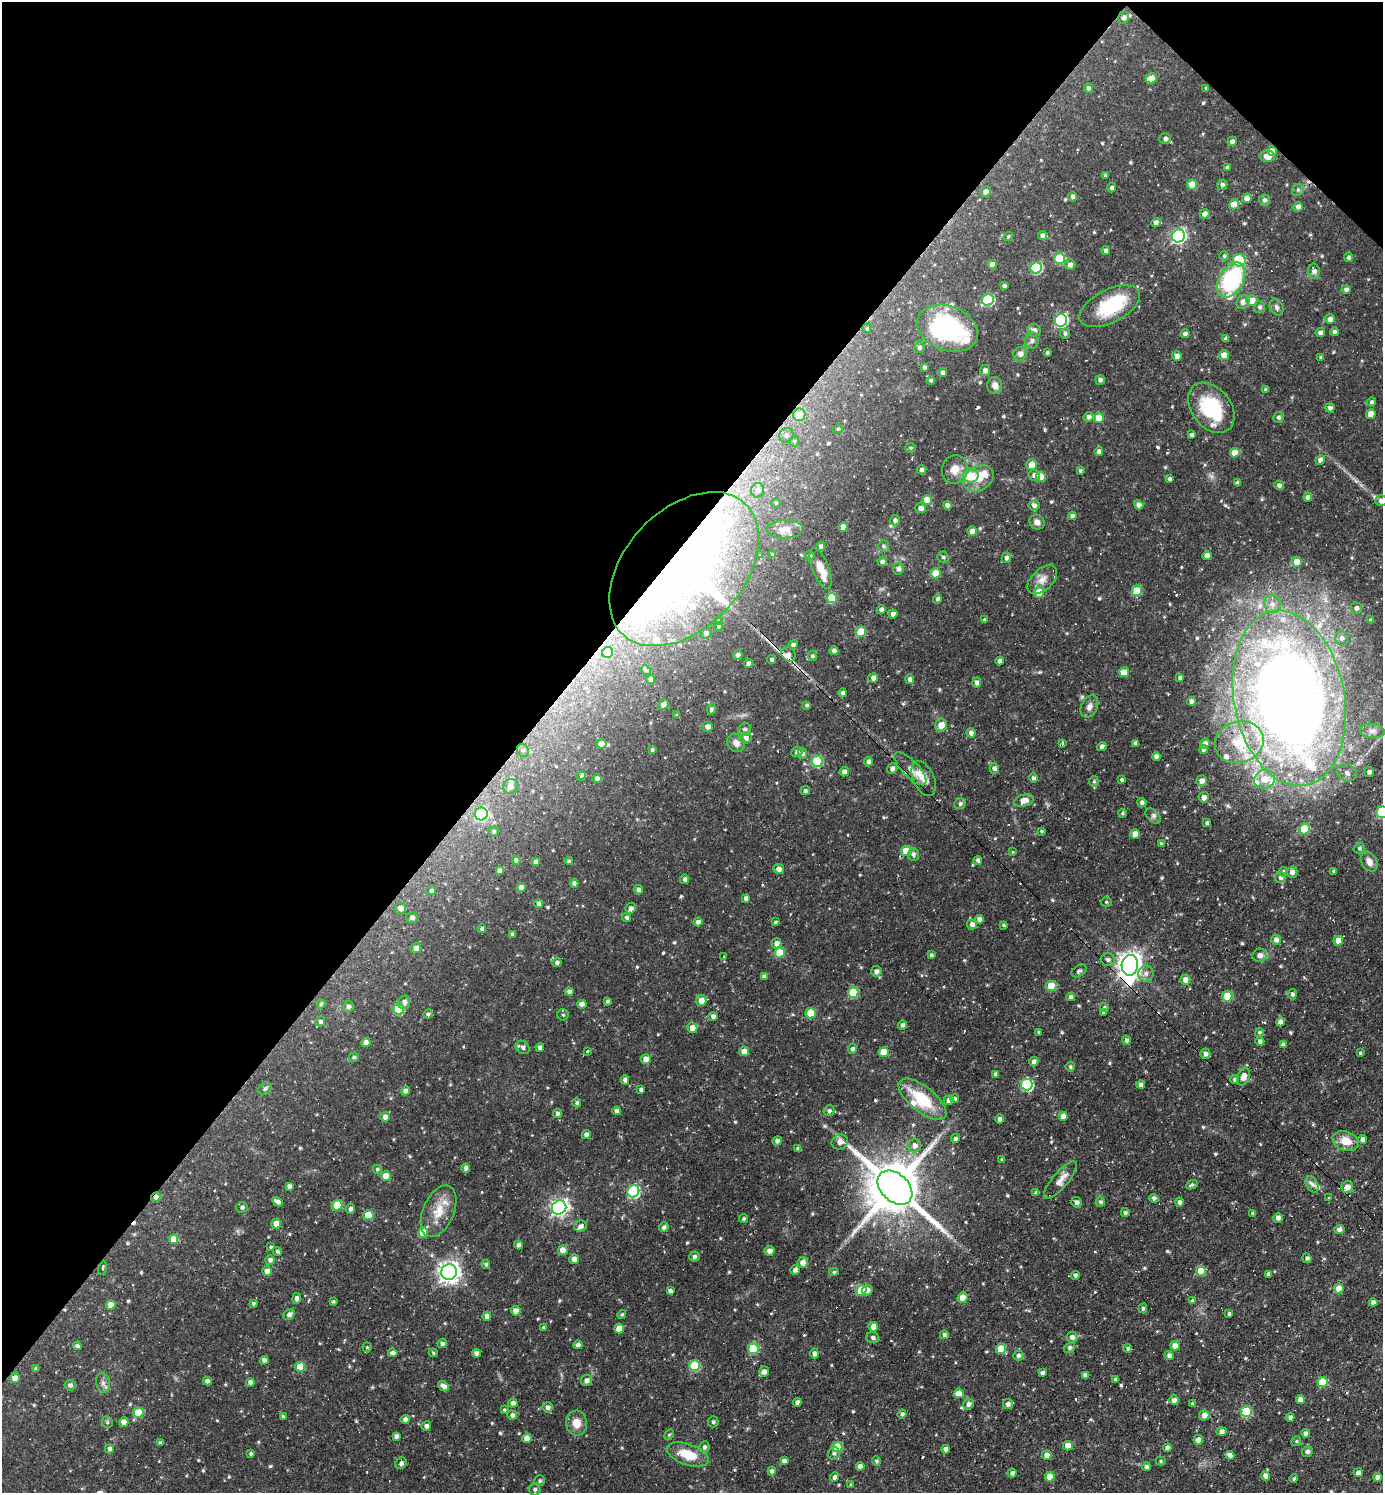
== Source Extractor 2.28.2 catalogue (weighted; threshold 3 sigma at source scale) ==
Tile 2 of 4 x 4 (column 2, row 1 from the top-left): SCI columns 1675-3055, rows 4474-5964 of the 5967 x 5964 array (HDU 1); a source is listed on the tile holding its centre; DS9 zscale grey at full resolution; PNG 1385 x 1495 px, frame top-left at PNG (2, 2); each listed source drawn as its Kron ellipse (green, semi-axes under 4 px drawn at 4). Shown black and unused: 39% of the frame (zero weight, under 2 of 3 exposures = <1% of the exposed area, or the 3 px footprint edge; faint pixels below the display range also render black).
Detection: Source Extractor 2.28.2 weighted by HDU 2 'WHT'; one run over the whole footprint, this tile lists its part. Background 0.107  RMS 0.0065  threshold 0.0293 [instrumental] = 3 sigma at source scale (4.5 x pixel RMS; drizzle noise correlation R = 1.50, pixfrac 1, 0.05/0.05 arcsec/px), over >= 5 px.
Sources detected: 671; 2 inside a brighter object's white glare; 19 cosmic-ray / hot-pixel residue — neither listed nor drawn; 20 inside a brighter listed object's ellipse — not listed separately; of the other 630, all 500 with FLUX_AUTO >= 0.899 (the completeness limit of this list) listed and drawn (130 fainter detections not listed), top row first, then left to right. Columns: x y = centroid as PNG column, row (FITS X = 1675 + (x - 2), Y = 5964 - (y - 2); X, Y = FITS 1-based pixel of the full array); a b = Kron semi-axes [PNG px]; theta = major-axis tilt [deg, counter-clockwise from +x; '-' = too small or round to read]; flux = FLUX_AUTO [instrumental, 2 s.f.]
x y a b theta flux
1124 18 6 5 - 2.6
1151 78 5 5 - 6.6
1088 88 4 4 - 2.1
1206 88 3 3 - 1.1
1165 139 6 5 - 1.9
1232 141 5 4 - 2.6
1272 151 5 4 - 7.3
1267 156 7 6 - 6.8
1227 167 4 4 - 2.2
1105 175 4 3 - 1.1
1192 184 5 5 - 9.5
1222 185 5 5 - 1.8
1112 188 4 4 - 1.8
1298 190 6 5 - 1.4
985 192 6 5 - 2.9
1073 196 5 4 - 2.5
1247 198 5 5 - 4.9
1264 200 5 5 - 1.8
1234 205 5 5 - 9.3
1298 207 4 4 - 2.9
1205 214 5 4 - 3.3
1156 223 4 4 - 2.6
1042 235 4 4 - 2.5
1008 236 5 4 - 0.97
1178 236 6 6 - 140
1106 251 4 4 - 2.2
1224 256 5 4 - 0.97
1348 257 5 4 - 1.8
1060 258 5 5 - 34
1239 260 6 6 - 35
992 265 4 4 - 5.1
1070 265 5 5 - 2.5
1036 268 6 5 - 45
1314 271 7 6 - 3
1231 280 19 12 60 67
1004 286 4 4 - 1.4
1346 289 4 4 - 2.2
988 300 6 5 - 52
1252 300 5 5 - 7.5
1243 302 7 6 - 3.5
1110 306 33 16 27 36
1260 307 6 5 - 1.6
1277 307 9 6 -66 2.1
1330 319 5 5 - 3.1
1061 320 6 6 - 88
947 328 31 22 -21 92
867 329 5 4 - 1
1034 330 6 6 - 3.2
1320 332 5 4 - 2.6
1334 332 4 4 - 1.9
1065 334 5 5 - 1.4
1185 334 4 4 - 2.1
1226 339 4 4 - 2.2
1032 341 8 7 - 2.1
919 347 5 5 - 1.7
1047 353 4 3 - 1.2
1020 354 7 6 - 3.4
1224 355 5 5 - 7.3
1177 356 5 5 - 3.4
1321 357 4 3 - 1.4
924 367 3 3 - 1.5
985 371 5 5 - 3
943 373 4 4 - 2.5
931 380 4 4 - 1.2
1100 380 5 5 - 2.2
995 386 8 7 - 3.7
1265 390 4 3 - 1.2
1371 402 4 4 - 1.5
1211 408 28 19 -52 42
1330 408 4 4 - 2.1
1371 414 5 4 - 7.5
799 415 6 6 - 12
1088 417 5 4 - 2.9
1278 417 5 5 - 1.7
1099 418 5 5 - 13
838 429 4 4 - 1.1
786 435 7 7 - 2.1
1192 435 4 4 - 2.1
794 441 5 5 - 1
911 448 5 5 - 1.1
1099 451 4 4 - 2.5
1235 453 5 4 - 7.9
1320 460 5 4 - 3
1031 465 5 5 - 7.8
955 469 14 13 - 7.7
921 470 5 5 - 1.7
1080 471 4 3 - 1.1
1034 475 6 5 - 2.8
971 476 8 6 12 16
1041 476 5 5 - 9.5
978 478 16 12 32 8.9
1169 479 4 4 - 1.4
1237 483 4 4 - 2.7
1279 485 4 4 - 2.5
758 490 7 6 - 2.7
1308 497 4 4 - 3
927 500 5 5 - 15
1381 501 6 5 - 3.1
776 503 4 4 - 0.96
947 505 4 4 - 2.5
1034 505 5 5 - 2.2
1139 505 5 4 - 3.4
921 508 5 5 - 3.9
1072 516 4 4 - 2.4
895 520 5 5 - 2.1
1037 522 8 7 - 3.1
843 527 5 4 - 5.9
785 529 18 9 2 6.9
972 531 5 4 - 5.9
821 546 4 4 - 2.5
884 546 6 5 - 1.2
759 554 3 2 - 1.2
772 555 4 3 - 1.7
809 556 5 5 - 1.7
1207 556 4 4 - 4.8
943 557 6 5 - 1.4
1006 558 5 4 - 2.2
882 562 5 4 - 2.4
1297 562 5 5 - 7.8
684 569 90 59 47 430
821 569 21 8 -68 10
898 569 6 5 - 2.5
935 573 5 5 - 15
1042 580 18 10 44 6.5
1137 591 5 5 - 23
1039 592 5 5 - 13
832 598 5 5 - 22
937 599 5 4 - 1.6
1272 604 9 8 - 3.8
1356 608 6 5 - 2.5
881 610 5 4 - 2.3
893 614 4 4 - 2.5
985 620 4 3 - 1.2
1371 620 4 3 - 1.6
718 621 3 3 - 1.7
719 626 4 4 - 1.7
861 632 5 5 - 21
706 633 6 5 - 2.1
1342 638 7 7 - 2.5
793 645 4 4 - 2.2
834 651 4 4 - 2.6
608 652 5 5 - 9.1
788 654 8 6 -42 4.4
738 655 5 4 - 2.1
812 656 4 4 - 1.6
772 660 4 4 - 1.7
1000 661 4 4 - 2.7
748 664 4 4 - 2.6
646 670 5 4 - 0.96
1124 672 5 5 - 9
873 678 5 4 - 3
1180 678 4 4 - 2
651 679 4 4 - 2.7
910 679 5 4 - 2.9
977 683 5 4 - 2.7
843 693 4 4 - 2
1289 698 89 55 -79 780
1192 701 4 4 - 2.7
663 705 6 4 45 3.3
807 705 4 4 - 1.4
1089 706 11 8 64 3.8
711 709 5 4 - 1.5
677 715 3 3 - 0.91
941 725 6 6 - 7.3
708 727 5 4 - 5
745 730 7 6 - 2
1372 731 12 7 -7 4
971 733 4 4 - 2.4
745 738 6 5 - 3.3
1239 742 25 20 17 27
736 743 10 8 -45 4
1136 743 4 4 - 2.3
1205 743 5 4 - 2.6
601 744 5 4 - 3
1062 744 3 2 - 1.7
1102 746 5 4 - 1.9
523 750 7 5 -68 1.8
652 750 4 4 - 1.3
1204 750 4 4 - 2.4
797 752 5 5 - 1.9
802 754 5 4 - 2.4
1156 757 4 4 - 3.1
817 761 5 5 - 37
869 762 5 4 - 2.3
994 768 5 4 - 2.9
892 769 5 5 - 2.4
910 769 21 8 -46 6.6
844 772 5 4 - 3.3
1369 772 5 5 - 2.6
1347 773 10 8 -28 4
581 776 5 3 - 14
597 778 4 4 - 2.2
1033 778 5 4 - 1.8
924 779 18 10 -66 7.4
1265 779 10 9 - 8.1
1122 780 4 3 - 1.1
1094 781 5 4 - 1
1202 781 5 5 - 3.5
510 786 7 7 - 3.9
805 791 5 4 - 1.4
1204 797 5 5 - 3.3
1024 800 10 6 15 5.5
1142 803 5 4 - 1.9
960 804 6 5 - 1.8
1382 812 6 5 - 51
1122 813 4 4 - 0.92
481 814 6 6 - 81
1153 816 9 5 -45 2.1
1207 823 4 4 - 1.8
1304 829 5 5 - 22
1041 831 4 4 - 1.1
494 832 5 5 - 1.3
1135 834 5 4 - 5.3
1162 843 4 4 - 2
1359 848 6 5 - 1.4
906 851 5 5 - 14
1012 852 3 3 - 1.2
913 854 6 5 - 2
516 860 4 4 - 2.6
978 860 4 4 - 2.5
569 861 4 4 - 1.2
1369 861 10 7 -60 4.8
536 862 4 4 - 2.6
779 869 5 5 - 3.2
499 870 4 4 - 2.3
1334 871 4 3 - 1.3
1283 872 5 4 - 2
1292 872 5 5 - 3.3
1281 877 5 5 - 2.2
685 879 4 4 - 2.1
574 883 4 4 - 1.9
521 888 4 4 - 4.4
638 890 4 4 - 2.4
431 891 5 4 - 1.6
746 898 4 4 - 2.2
1106 902 5 4 - 0.94
539 904 4 4 - 2.9
400 908 6 5 - 3.1
631 908 5 5 - 2.7
412 917 5 5 - 2.3
626 918 4 4 - 1.9
979 919 4 4 - 2.5
698 922 5 4 - 2.6
775 922 4 3 - 1
972 924 5 5 - 2.7
1003 925 4 3 - 0.98
482 929 4 3 - 2
512 934 4 4 - 1.8
1276 940 5 5 - 2.5
1338 941 5 4 - 7.8
777 943 5 5 - 3.5
416 948 5 5 - 3.3
780 953 5 5 - 21
931 955 4 4 - 1.2
1260 955 7 6 - 3.1
724 956 3 3 - 1.7
1108 960 7 6 - 2.1
557 963 4 4 - 2.2
1130 965 10 8 83 590
876 971 5 5 - 2.6
1079 971 8 5 34 1.5
1146 973 8 7 - 2.8
764 976 4 4 - 2.2
1185 980 5 5 - 4.1
1051 986 5 5 - 20
569 992 4 4 - 2.3
853 993 5 5 - 27
1292 994 5 4 - 1.6
1227 996 5 5 - 25
1071 997 4 4 - 2.3
607 1001 4 4 - 1.4
701 1001 5 5 - 6.6
404 1002 7 6 - 2.9
321 1004 4 4 - 1.3
582 1004 5 4 - 3.2
348 1007 5 5 - 2.2
1104 1007 4 4 - 1.2
399 1009 5 5 - 28
1104 1012 4 3 - 1.4
811 1013 5 5 - 22
428 1014 5 4 - 1.5
563 1015 5 5 - 1.3
713 1016 4 4 - 2.7
320 1022 5 5 - 1.8
1281 1022 4 4 - 3.8
902 1025 4 4 - 2.2
692 1028 5 5 - 4.4
1039 1032 4 3 - 1
1259 1033 5 4 - 1.3
1126 1040 5 4 - 2.1
1260 1041 4 4 - 2.2
366 1043 5 4 - 3.9
1283 1045 4 4 - 2.3
523 1047 7 6 - 2.2
540 1047 4 4 - 2.5
852 1049 5 4 - 1.8
587 1051 3 3 - 4.1
744 1051 5 5 - 4.1
884 1052 5 5 - 11
1360 1053 4 4 - 0.94
1205 1054 5 5 - 2.4
354 1057 5 4 - 1.2
646 1059 5 4 - 5.3
1034 1062 5 4 - 2.3
1070 1067 5 4 - 1.2
996 1074 4 3 - 1.8
1243 1077 9 6 69 5.6
625 1080 4 4 - 2.6
1235 1080 4 4 - 2.2
1027 1085 6 6 - 64
1141 1085 4 4 - 2.7
265 1089 7 5 37 1.6
641 1090 4 3 - 2
405 1091 4 4 - 3.6
922 1099 29 12 -39 28
955 1099 4 4 - 1.4
949 1100 5 4 - 2.4
577 1103 4 4 - 1.5
617 1111 4 4 - 2.7
829 1111 5 5 - 1.9
557 1114 4 4 - 2.1
1063 1116 4 4 - 4.8
385 1117 5 4 - 3.3
1000 1119 4 4 - 2.3
586 1135 4 4 - 3.1
955 1139 4 4 - 1.7
1363 1139 4 4 - 2.6
777 1141 4 4 - 2.4
1346 1141 13 9 -18 9.4
840 1142 8 7 - 4
914 1146 7 6 - 3.6
798 1148 4 3 - 1.8
1002 1160 3 3 - 1.3
466 1168 4 4 - 3
377 1169 4 4 - 1.3
386 1176 5 5 - 12
1060 1180 24 7 50 6.6
1312 1184 9 5 -62 2.5
1192 1185 6 3 25 1.6
289 1186 4 4 - 2.3
1347 1187 6 5 - 4.9
895 1188 20 14 -44 4600
633 1191 6 6 - 67
1036 1193 4 4 - 2.2
156 1197 5 4 - 2.5
1154 1198 4 4 - 2.3
1328 1198 3 2 - 1.1
277 1202 5 4 - 3.2
1076 1202 5 5 - 2.5
1100 1202 5 4 - 1.3
1179 1202 4 4 - 2.2
337 1205 5 5 - 22
242 1207 5 5 - 1.8
559 1207 7 7 - 220
350 1209 5 4 - 2.3
439 1211 27 15 67 15
1125 1212 4 4 - 1.2
1253 1213 4 3 - 1.2
368 1215 5 5 - 19
744 1218 5 4 - 1.1
1278 1218 5 5 - 2.8
276 1223 5 4 - 7.6
580 1226 6 5 - 2.7
664 1227 5 5 - 1.9
1339 1229 5 4 - 2.4
423 1232 5 5 - 12
173 1239 5 4 - 9.4
518 1245 4 4 - 2.5
271 1247 3 3 - 1.1
563 1250 5 4 - 9.2
277 1251 5 4 - 1.3
769 1251 5 4 - 3.4
694 1257 5 5 - 1.9
1307 1258 5 4 - 1.7
574 1259 5 4 - 4
270 1260 5 5 - 2
803 1262 5 5 - 4.6
486 1264 5 4 - 1.3
102 1268 7 3 78 1.1
795 1270 5 4 - 2.3
267 1271 5 5 - 5.3
1201 1271 5 5 - 13
449 1272 8 7 - 390
834 1272 5 4 - 1.1
1269 1274 4 4 - 2.7
1075 1275 4 4 - 1.7
1339 1288 5 5 - 8.9
861 1290 5 5 - 17
867 1290 5 5 - 3.3
670 1291 4 4 - 2.7
297 1298 5 4 - 3.2
962 1298 5 5 - 7.7
333 1301 3 3 - 1
1192 1301 4 4 - 1.4
1373 1302 4 4 - 2.4
253 1303 4 4 - 1.3
111 1305 5 5 - 7.1
1143 1308 5 4 - 1.4
516 1311 4 4 - 5.7
622 1314 4 4 - 1.1
1229 1314 4 3 - 1.5
289 1315 6 5 - 2.8
487 1316 4 4 - 3.8
873 1327 5 4 - 5
544 1328 4 4 - 1.5
619 1328 5 5 - 8.6
944 1335 4 4 - 1.9
1072 1337 5 5 - 2.7
873 1338 6 5 - 1.9
442 1344 4 4 - 2.2
578 1345 4 4 - 2.8
77 1346 4 4 - 2.2
1175 1346 5 4 - 6.5
367 1347 5 4 - 0.9
1069 1348 6 4 37 1.6
1128 1348 4 4 - 1.2
753 1349 5 5 - 27
1001 1349 5 5 - 13
393 1353 4 4 - 2.5
433 1353 4 4 - 0.91
476 1353 4 4 - 2.9
814 1354 5 4 - 2.3
1018 1355 5 5 - 2
1169 1355 4 4 - 2.6
264 1360 4 4 - 3
694 1366 5 5 - 32
300 1367 5 5 - 19
36 1369 4 3 - 1.4
764 1372 5 5 - 3.1
1042 1373 4 4 - 2
1085 1375 4 4 - 2.2
15 1378 5 4 - 7.3
1116 1379 3 3 - 1.6
586 1380 6 5 - 2.8
207 1381 4 4 - 2.8
250 1382 4 4 - 2.8
1323 1382 5 5 - 22
103 1383 10 7 -75 2.7
70 1385 5 5 - 2.5
443 1386 6 4 -41 3.3
959 1393 5 5 - 8.9
1174 1400 4 4 - 2.8
1300 1400 4 4 - 4.3
797 1402 4 4 - 2.5
513 1403 4 4 - 2.5
969 1404 5 5 - 2.8
1008 1404 5 5 - 2.3
1192 1404 4 4 - 1.3
547 1407 5 5 - 2.3
504 1410 3 3 - 0.93
1246 1412 5 5 - 35
138 1413 5 5 - 20
902 1414 4 4 - 1.5
512 1415 5 4 - 2.5
1204 1415 5 5 - 3.7
283 1416 3 3 - 1.1
1290 1417 4 4 - 2.2
405 1419 4 4 - 2.7
107 1422 6 5 - 1.1
124 1422 4 4 - 5.8
713 1422 5 5 - 1.7
577 1423 12 10 -85 6.8
426 1426 5 4 - 2.2
1221 1431 5 4 - 2.6
1305 1433 4 4 - 2.2
669 1435 6 4 61 0.94
396 1436 4 3 - 2.2
527 1438 4 4 - 7
1198 1440 4 4 - 4.1
1296 1441 5 4 - 0.95
160 1443 4 4 - 1.8
1068 1446 5 4 - 8.4
704 1447 5 5 - 1.7
837 1447 5 5 - 18
1167 1448 4 4 - 3
109 1449 4 4 - 2.5
946 1449 4 4 - 2.8
1307 1451 5 5 - 2.4
834 1453 6 5 - 1.7
251 1454 4 4 - 1.4
688 1455 22 10 -19 16
1047 1455 5 5 - 4.2
1230 1455 4 4 - 3.2
784 1461 4 4 - 2.3
876 1461 4 4 - 1.4
1161 1461 5 4 - 1.1
401 1463 6 5 - 2.1
860 1466 4 4 - 3.5
1147 1467 4 4 - 2.3
772 1471 4 4 - 2.1
1012 1473 4 4 - 2.2
1358 1473 4 4 - 3.8
1265 1476 4 4 - 4
835 1477 5 4 - 2.3
1050 1477 5 5 - 11
1377 1477 4 4 - 3.4
1294 1479 4 4 - 1.3
540 1481 5 5 - 1.4
851 1484 3 3 - 1.5
535 1489 6 6 - 1.9
Overlapping masked pixels (flux is a lower limit): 6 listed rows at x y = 1272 151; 684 569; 910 769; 1130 965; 895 1188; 156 1197
Isophote crosses this tile's border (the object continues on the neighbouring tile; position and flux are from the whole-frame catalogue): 3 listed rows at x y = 1381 501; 1289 698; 1382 812